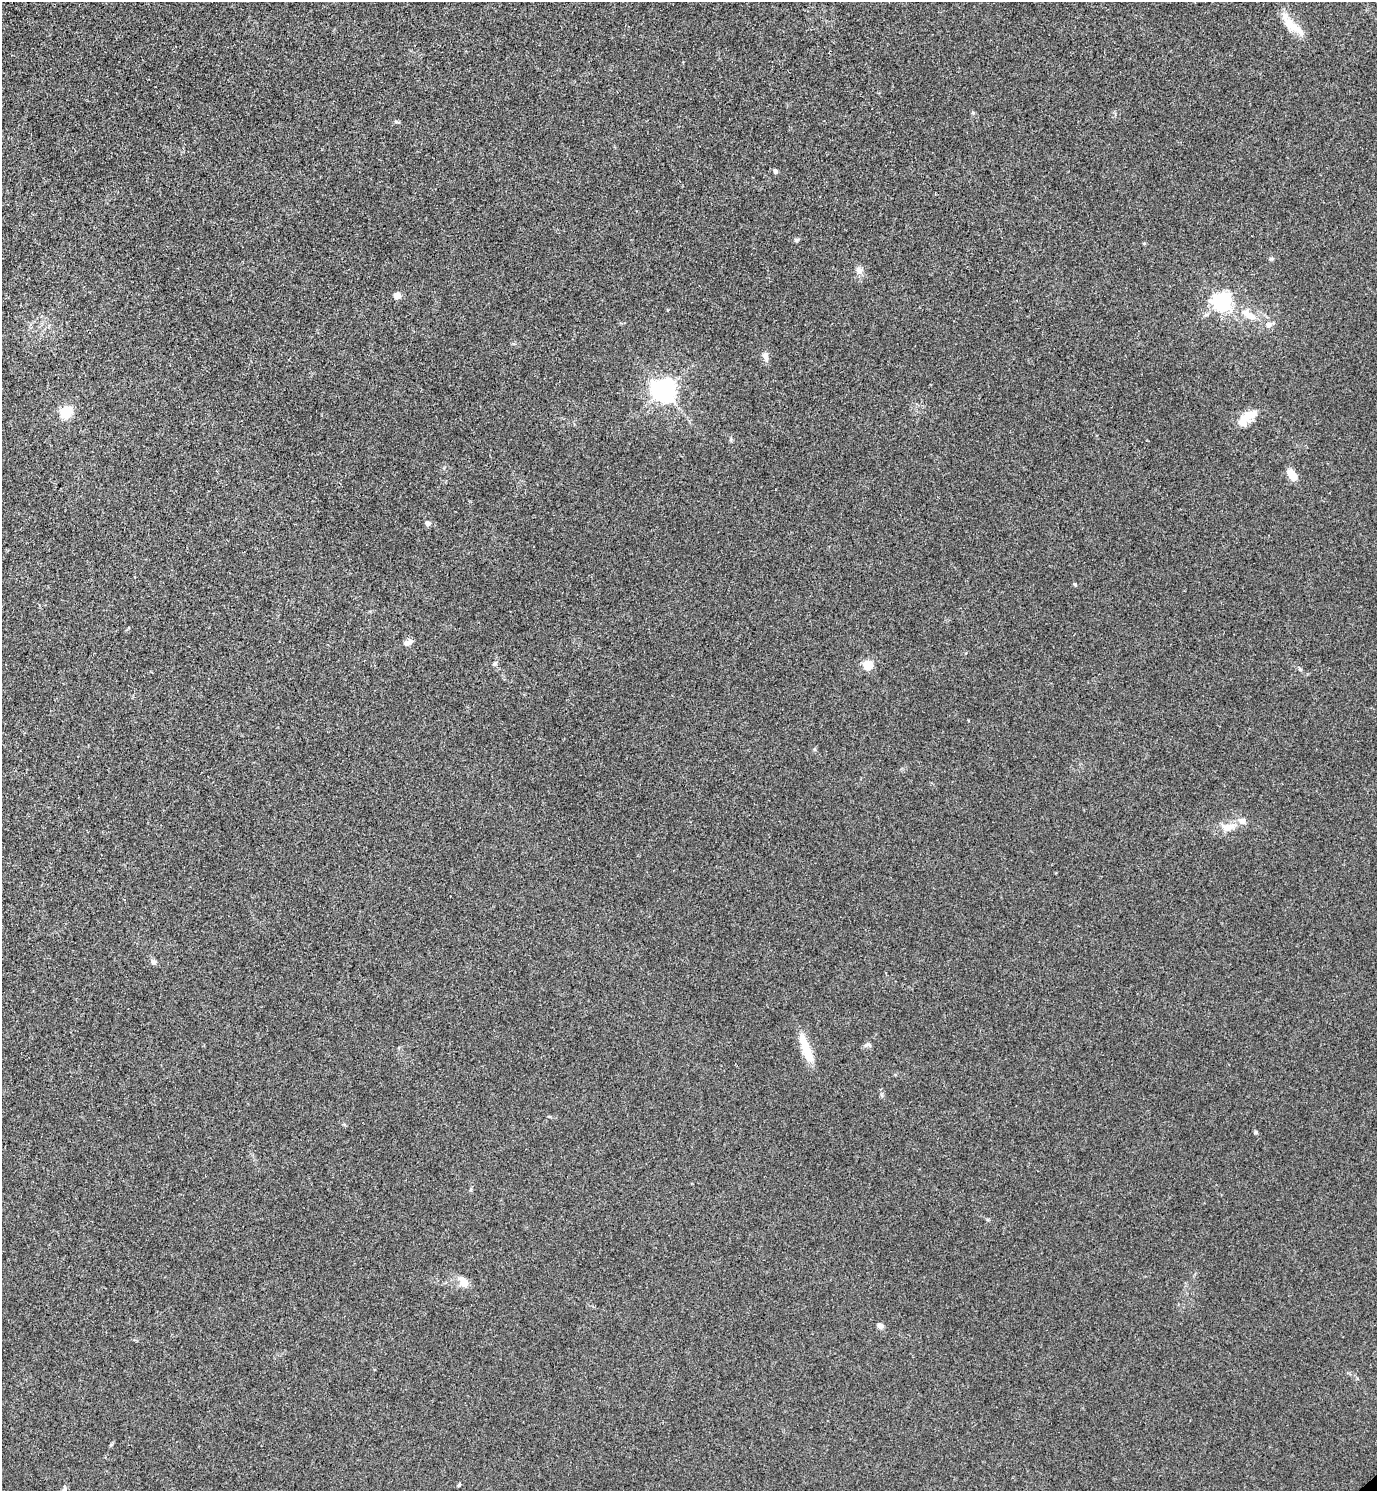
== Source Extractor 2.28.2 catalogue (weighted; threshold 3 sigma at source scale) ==
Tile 11 of 4 x 4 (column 3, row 3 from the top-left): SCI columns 3049-4423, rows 1534-3022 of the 5992 x 6003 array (HDU 1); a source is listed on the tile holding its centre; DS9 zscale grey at full resolution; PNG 1379 x 1493 px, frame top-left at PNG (2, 2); no overlay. Shown black and unused: <1% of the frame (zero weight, under 3 of 5 exposures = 3% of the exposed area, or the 3 px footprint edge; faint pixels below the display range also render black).
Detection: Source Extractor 2.28.2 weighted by HDU 2 'WHT'; one run over the whole footprint, this tile lists its part. Background 0.0162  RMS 0.0029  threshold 0.0131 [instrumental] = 3 sigma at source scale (4.5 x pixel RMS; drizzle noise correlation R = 1.50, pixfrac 1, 0.05/0.05 arcsec/px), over >= 5 px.
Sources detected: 33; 2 inside a brighter object's white glare — not listed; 3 inside a brighter listed object's ellipse — not listed separately; the other 28 listed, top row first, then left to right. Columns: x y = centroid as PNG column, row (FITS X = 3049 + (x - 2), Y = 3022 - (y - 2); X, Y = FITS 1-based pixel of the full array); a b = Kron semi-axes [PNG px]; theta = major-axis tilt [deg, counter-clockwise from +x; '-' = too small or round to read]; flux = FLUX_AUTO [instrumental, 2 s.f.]
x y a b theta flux
1292 26 35 11 -44 5.4
973 113 5 4 - 0.37
397 122 6 3 -19 0.4
775 171 5 5 - 0.93
796 240 7 5 14 0.5
859 270 10 8 -42 1.3
397 296 5 4 - 5.8
1222 302 6 6 - 120
1249 315 24 9 -27 4.6
765 356 13 6 -73 1.3
664 390 7 7 - 220
66 412 5 5 - 34
1250 414 27 10 19 3.9
1292 475 13 8 -56 3.2
428 523 5 5 - 1.5
1075 584 5 4 - 0.36
406 643 9 7 16 1
868 665 5 5 - 15
1300 669 6 4 -46 0.37
1228 827 21 9 10 3.4
153 962 8 6 -27 0.81
867 1045 12 4 11 0.63
805 1047 36 10 -72 6.2
1256 1132 5 4 - 0.39
464 1282 17 9 -56 2.5
880 1326 4 4 - 3
459 1485 5 4 - 0.36
64 1490 10 6 -88 0.83
Isophote crosses this tile's border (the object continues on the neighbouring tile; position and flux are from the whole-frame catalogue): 1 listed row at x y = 64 1490
Unlisted compact peaks at least as high as the median listed source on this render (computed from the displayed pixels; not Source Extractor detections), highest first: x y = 1271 259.